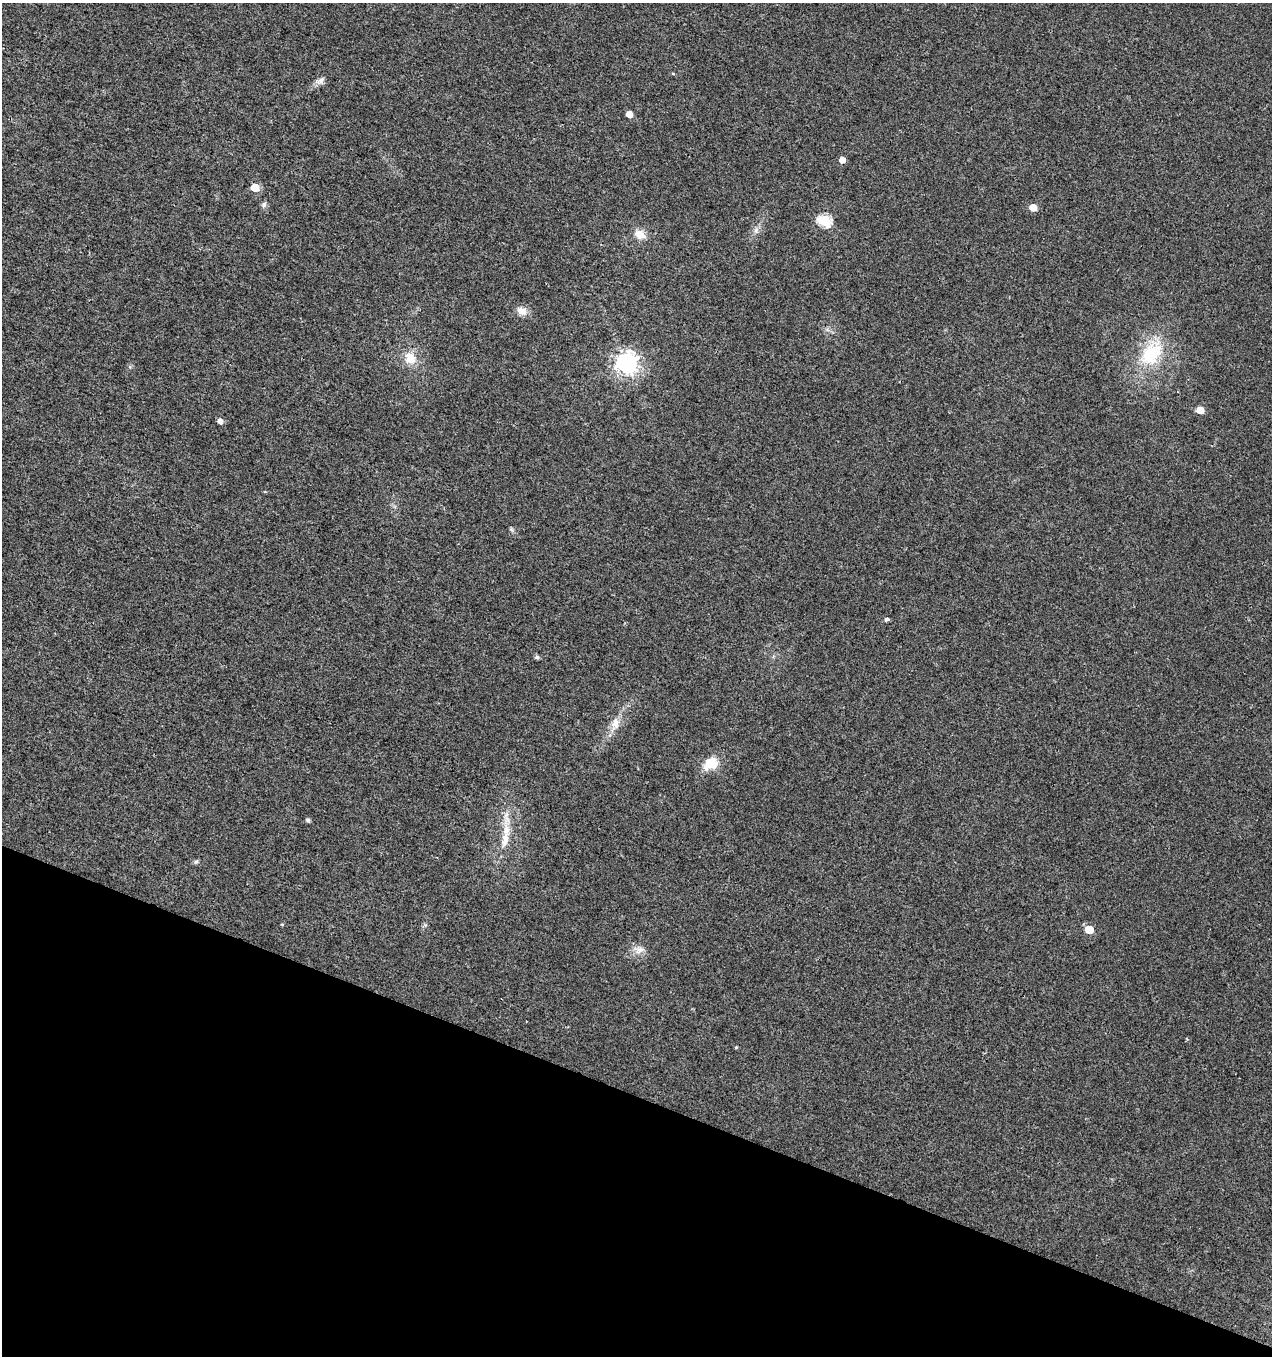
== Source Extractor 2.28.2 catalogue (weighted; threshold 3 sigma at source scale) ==
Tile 15 of 4 x 4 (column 3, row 4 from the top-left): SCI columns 2821-4090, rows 1-1354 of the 5574 x 5425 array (HDU 1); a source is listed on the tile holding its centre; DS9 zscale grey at full resolution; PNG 1274 x 1358 px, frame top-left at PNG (2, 3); no overlay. Shown black and unused: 19% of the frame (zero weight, under 3 of 4 exposures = <1% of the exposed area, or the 3 px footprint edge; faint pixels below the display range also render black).
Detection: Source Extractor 2.28.2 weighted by HDU 2 'WHT'; one run over the whole footprint, this tile lists its part. Background 0.00757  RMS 0.0031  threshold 0.0141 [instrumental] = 3 sigma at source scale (4.5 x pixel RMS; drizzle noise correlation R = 1.50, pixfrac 1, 0.0396/0.0396 arcsec/px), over >= 5 px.
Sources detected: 28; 1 inside a brighter listed object's ellipse — not listed separately; the other 27 listed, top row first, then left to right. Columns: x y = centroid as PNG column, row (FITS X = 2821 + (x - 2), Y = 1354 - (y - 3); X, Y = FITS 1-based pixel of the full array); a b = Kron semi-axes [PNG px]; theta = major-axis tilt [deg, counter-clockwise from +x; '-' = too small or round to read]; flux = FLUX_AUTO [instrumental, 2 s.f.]
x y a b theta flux
673 73 5 3 - 0.29
320 80 15 8 28 1.7
629 114 5 5 - 3.4
842 160 5 5 - 2.2
255 188 5 5 - 7.4
264 204 7 7 - 0.87
1033 207 5 5 - 4.5
824 220 6 6 - 34
756 230 8 4 54 0.91
640 234 13 10 -30 3.4
522 311 13 9 -22 2.6
1151 353 36 23 56 18
410 358 17 14 -51 4.8
627 363 8 8 - 200
1200 410 5 5 - 5.5
220 421 5 5 - 1.6
511 530 7 4 -45 0.55
886 619 5 4 - 1
537 657 5 5 - 0.75
615 723 16 10 86 3
711 763 18 15 31 6.1
308 820 4 4 - 0.86
505 840 26 10 77 5.2
196 862 7 4 1 0.55
1089 929 6 5 - 7.2
640 950 14 9 36 2.2
736 1047 4 3 - 0.35